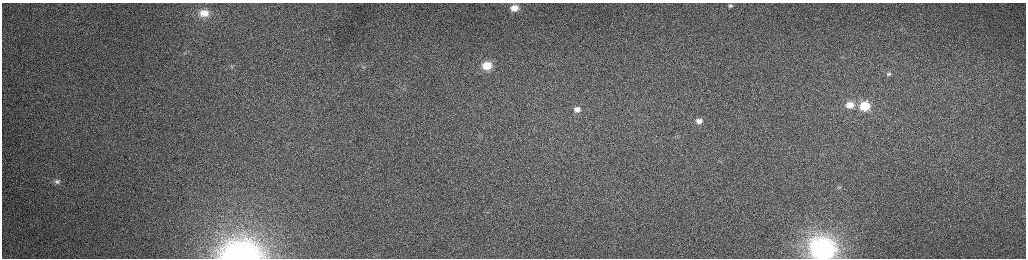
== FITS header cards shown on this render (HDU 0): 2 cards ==
NAXIS1  =                 2048 /fastest changing axis
NAXIS2  =                  512 /next to fastest changing axis

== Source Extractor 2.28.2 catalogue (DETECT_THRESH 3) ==
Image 2048 x 512 px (HDU 0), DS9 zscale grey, zoomed out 1/2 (1 PNG px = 2 x 2 image px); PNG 1028 x 260 px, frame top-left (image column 1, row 511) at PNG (2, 3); no overlay
Background 163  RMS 1.6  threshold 4.68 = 3 sigma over >= 5 px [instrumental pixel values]
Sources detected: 17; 1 cannot appear on this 1/2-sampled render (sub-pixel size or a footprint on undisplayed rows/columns) and is not listed; the other 16 listed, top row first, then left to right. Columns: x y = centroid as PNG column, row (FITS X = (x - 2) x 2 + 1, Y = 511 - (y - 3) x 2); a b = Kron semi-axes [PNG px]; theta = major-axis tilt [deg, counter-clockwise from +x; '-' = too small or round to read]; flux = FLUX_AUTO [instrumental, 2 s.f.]
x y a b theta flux
730 6 9 7 15 1600
514 8 7 6 - 3600
204 13 12 8 -2 4000
487 66 9 8 - 6500
231 67 7 3 -27 490
363 67 7 2 9 410
889 74 7 4 3 680
404 88 6 4 10 630
850 105 9 7 -1 3700
864 106 8 7 - 11000
577 109 7 6 - 1600
699 121 6 5 - 1600
57 182 8 7 - 1200
839 187 6 3 4 370
822 249 10 9 - 180000
241 254 23 14 2 73000
At the frame edge (FLAGS 8, measured only in part): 2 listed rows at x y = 822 249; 241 254
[1 sub-pixel or undisplayed-footprint detection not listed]